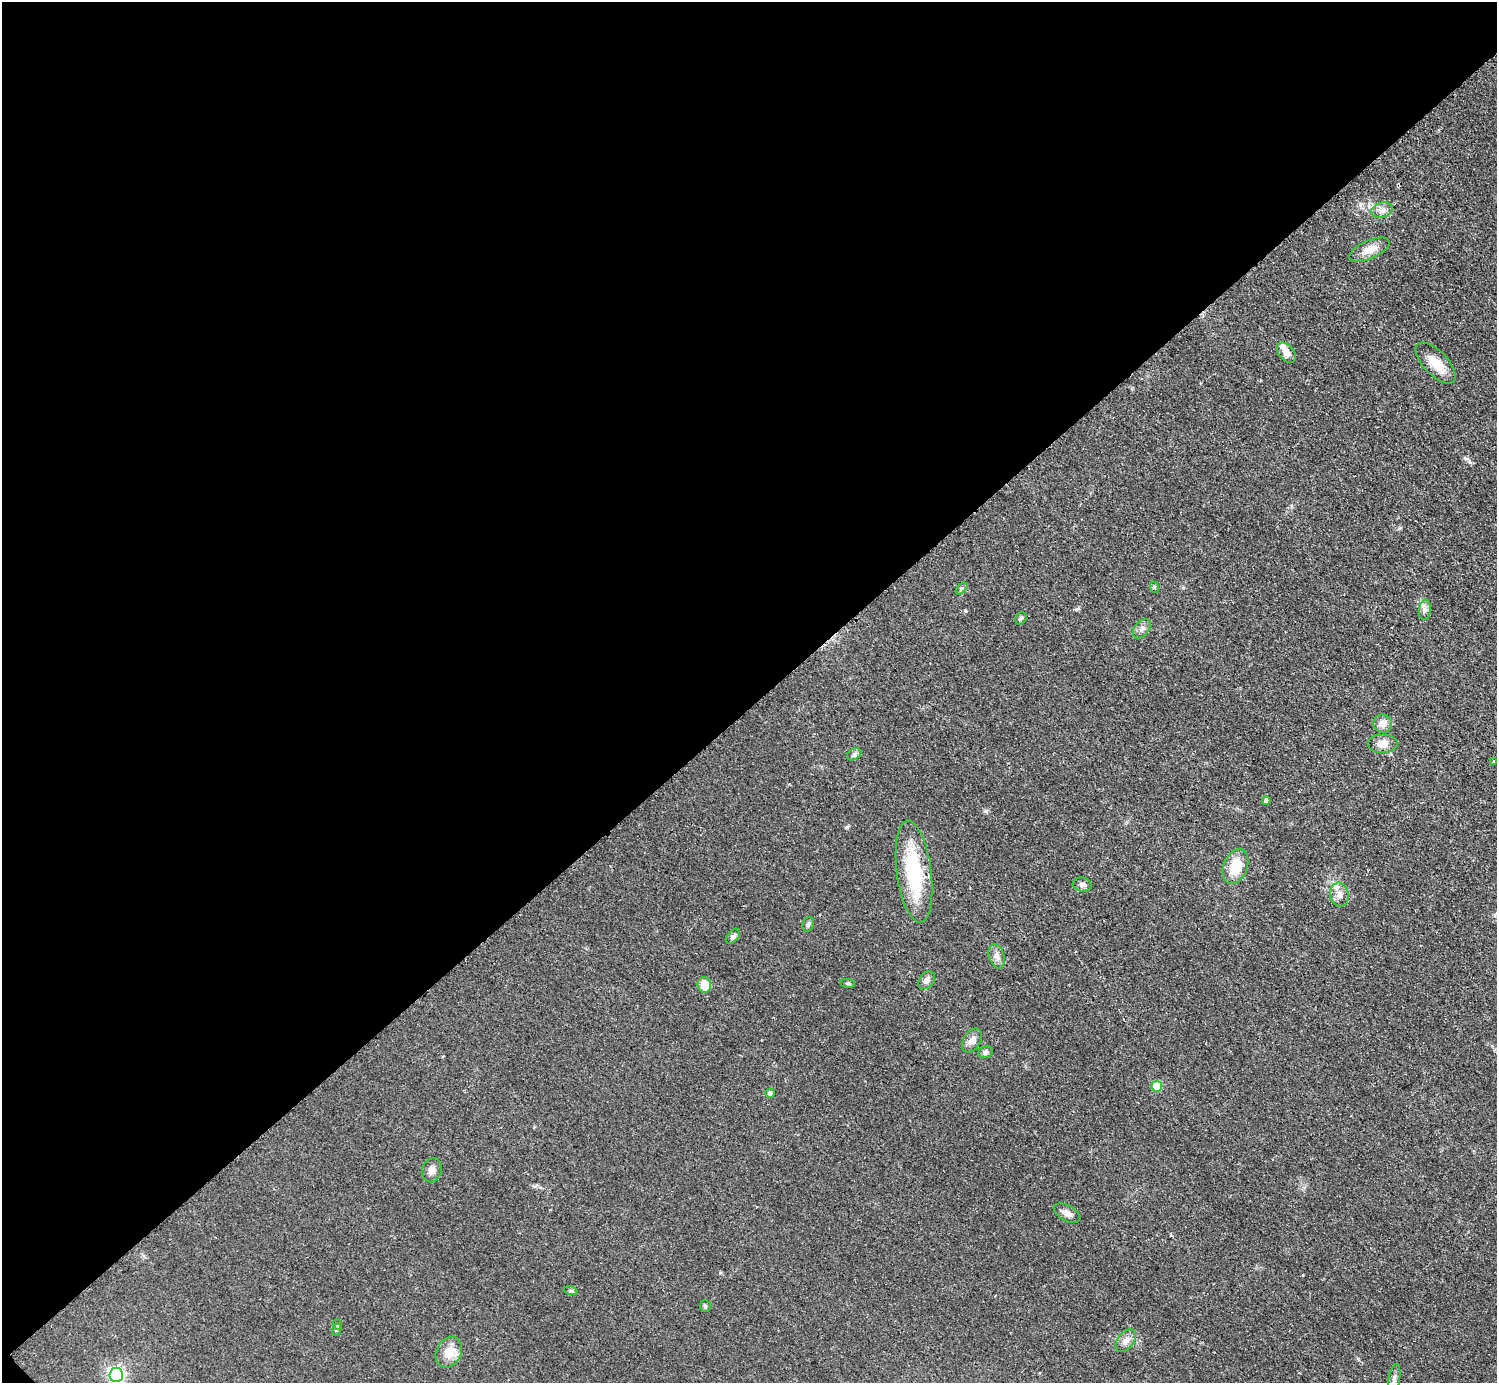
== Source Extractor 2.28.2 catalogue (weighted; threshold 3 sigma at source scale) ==
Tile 5 of 4 x 4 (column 1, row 2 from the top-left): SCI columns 8-1502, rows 3067-4447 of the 5989 x 5988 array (HDU 1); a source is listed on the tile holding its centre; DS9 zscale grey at full resolution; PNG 1499 x 1385 px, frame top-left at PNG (2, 2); each listed source drawn as its Kron ellipse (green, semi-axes under 4 px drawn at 4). Shown black and unused: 51% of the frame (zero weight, under 2 of 3 exposures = <1% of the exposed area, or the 3 px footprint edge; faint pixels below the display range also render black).
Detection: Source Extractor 2.28.2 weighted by HDU 2 'WHT'; one run over the whole footprint, this tile lists its part. Background 0.05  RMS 0.0069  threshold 0.0312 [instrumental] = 3 sigma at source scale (4.5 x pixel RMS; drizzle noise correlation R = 1.50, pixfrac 1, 0.05/0.05 arcsec/px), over >= 5 px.
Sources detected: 40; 2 inside a brighter listed object's ellipse — not listed separately; the other 38 listed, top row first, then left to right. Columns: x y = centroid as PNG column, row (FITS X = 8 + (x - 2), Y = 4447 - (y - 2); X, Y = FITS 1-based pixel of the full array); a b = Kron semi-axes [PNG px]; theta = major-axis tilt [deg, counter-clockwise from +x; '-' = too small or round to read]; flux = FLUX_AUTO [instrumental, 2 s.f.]
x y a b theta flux
1382 210 11 7 18 3.4
1369 250 22 9 24 8.3
1287 353 11 7 -50 6
1436 363 26 12 -46 13
1154 587 6 3 -71 0.77
962 589 7 4 44 1.2
1425 610 10 6 84 2.5
1021 618 6 5 - 1.5
1142 629 11 7 50 3
1383 724 9 9 - 5.4
1382 744 15 9 0 6.9
854 754 7 5 32 1.6
1493 761 3 2 - 0.9
1266 801 4 4 - 2.3
1235 866 18 12 70 17
914 872 51 17 -82 53
1082 885 9 7 -11 2.6
1339 895 12 9 -81 4.7
808 924 7 5 69 1.5
733 936 9 5 48 1.9
997 956 12 7 -74 3.6
927 980 10 7 50 3.2
848 983 7 3 -8 0.93
704 985 8 6 -85 12
972 1040 13 8 57 4.6
986 1052 7 6 - 2.1
1157 1086 5 5 - 20
770 1093 5 4 - 1.8
432 1170 12 9 70 4.9
1067 1213 14 7 -28 4.4
571 1291 7 4 -18 1.1
705 1306 6 5 - 1
338 1325 5 3 - 0.87
336 1330 6 4 71 0.84
1126 1341 13 8 51 4.6
449 1352 16 12 64 11
116 1375 7 7 - 200
1394 1379 14 6 79 2.8
Isophote crosses this tile's border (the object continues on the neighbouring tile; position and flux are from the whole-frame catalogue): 1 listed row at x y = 116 1375
Unlisted compact peaks at least as high as the median listed source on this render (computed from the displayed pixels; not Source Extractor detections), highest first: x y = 847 827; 986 811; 966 611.